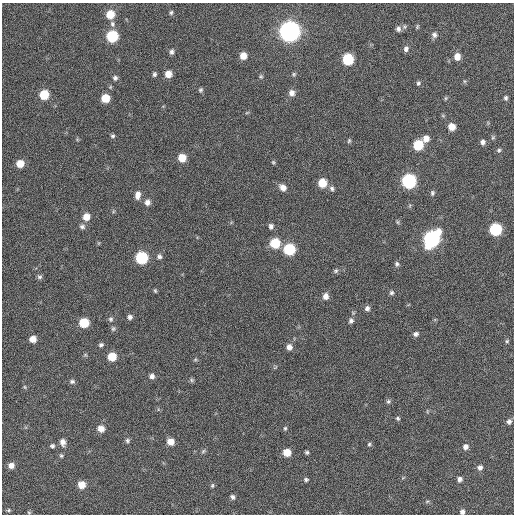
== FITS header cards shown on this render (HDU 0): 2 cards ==
NAXIS1  =                  512 / Axis length
NAXIS2  =                  512 / Axis length

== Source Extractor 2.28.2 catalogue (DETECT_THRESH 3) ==
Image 512 x 512 px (HDU 0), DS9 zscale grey, 1 PNG px = 1 image px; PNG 516 x 516 px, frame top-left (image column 1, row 512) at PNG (2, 3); no overlay
Background 374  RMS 19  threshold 56.3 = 3 sigma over >= 5 px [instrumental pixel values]
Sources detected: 103; all 103 listed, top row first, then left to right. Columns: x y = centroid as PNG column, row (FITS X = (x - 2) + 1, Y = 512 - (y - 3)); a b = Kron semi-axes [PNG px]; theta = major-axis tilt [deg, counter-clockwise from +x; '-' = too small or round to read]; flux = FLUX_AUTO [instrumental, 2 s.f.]
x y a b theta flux
171 13 6 4 73 2100
110 14 7 7 - 22000
112 24 8 6 -72 3900
417 27 7 3 64 1500
398 29 7 6 - 4400
289 31 8 8 - 900000
434 35 8 7 - 4400
112 36 7 7 - 75000
406 49 7 6 - 4100
171 52 6 5 - 3400
243 56 7 6 - 12000
457 57 7 7 - 10000
348 59 7 7 - 71000
154 74 6 4 75 2500
168 74 6 6 - 12000
294 74 5 5 - 2000
261 76 6 6 - 2000
115 78 6 6 - 3300
464 81 6 4 -71 1500
418 83 6 5 - 2400
200 90 6 5 - 2200
292 93 8 7 - 6500
44 95 7 6 - 38000
105 98 6 6 - 23000
446 98 6 4 89 1500
506 98 6 5 - 2700
452 127 6 6 - 13000
113 136 6 5 - 2200
426 139 7 7 - 9000
349 141 5 4 - 1800
483 142 7 6 - 3900
418 145 7 7 - 43000
499 150 6 5 - 2200
182 158 6 6 - 20000
273 162 5 5 - 1700
20 164 7 6 - 15000
409 181 8 7 - 190000
322 183 7 7 - 24000
283 187 8 6 -45 8600
332 188 7 6 - 3200
432 193 7 5 81 2600
138 195 10 6 79 7500
147 202 7 6 - 5900
86 217 7 7 - 14000
397 222 6 4 -89 1700
271 226 6 5 - 3700
82 227 8 6 -2 3800
495 229 7 7 - 100000
432 239 10 8 55 330000
275 243 7 7 - 42000
289 249 7 7 - 79000
159 256 6 6 - 3600
142 258 7 7 - 98000
397 264 6 6 - 2800
336 271 7 6 - 2400
40 277 7 5 1 2700
155 291 6 4 -68 1700
391 293 6 5 - 2800
325 296 7 6 - 7000
367 308 7 6 - 3800
130 317 6 6 - 3900
111 319 7 6 - 2900
351 321 7 6 - 3700
84 323 7 6 - 37000
113 329 7 6 - 2600
415 334 6 5 - 3800
33 339 6 6 - 11000
507 341 5 5 - 1900
101 345 7 6 - 2900
289 347 6 6 - 6700
112 357 7 7 - 25000
195 360 6 4 19 1600
275 367 8 3 45 1400
152 376 6 6 - 4900
191 380 6 5 - 2200
72 381 7 6 - 3000
25 387 6 4 -88 1600
388 401 6 5 - 2500
398 418 6 5 - 2200
509 421 6 6 - 3700
285 428 5 4 - 1900
101 429 7 7 - 9700
127 441 6 6 - 2700
63 442 8 6 -79 6700
170 442 6 6 - 13000
369 444 6 5 - 2000
52 446 6 5 - 2600
465 447 7 7 - 5200
203 451 6 5 - 2200
287 452 6 6 - 18000
307 452 4 4 - 2200
61 456 6 4 -62 1900
11 465 6 6 - 7100
480 467 7 6 - 4200
459 479 6 5 - 4600
306 480 6 5 - 2400
81 485 7 6 - 16000
212 485 6 5 - 2100
233 497 6 5 - 3300
427 501 6 4 3 1900
8 510 5 4 - 1700
29 512 5 3 - 1300
462 512 6 5 - 3800
At the frame edge (FLAGS 8, measured only in part): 1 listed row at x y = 462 512